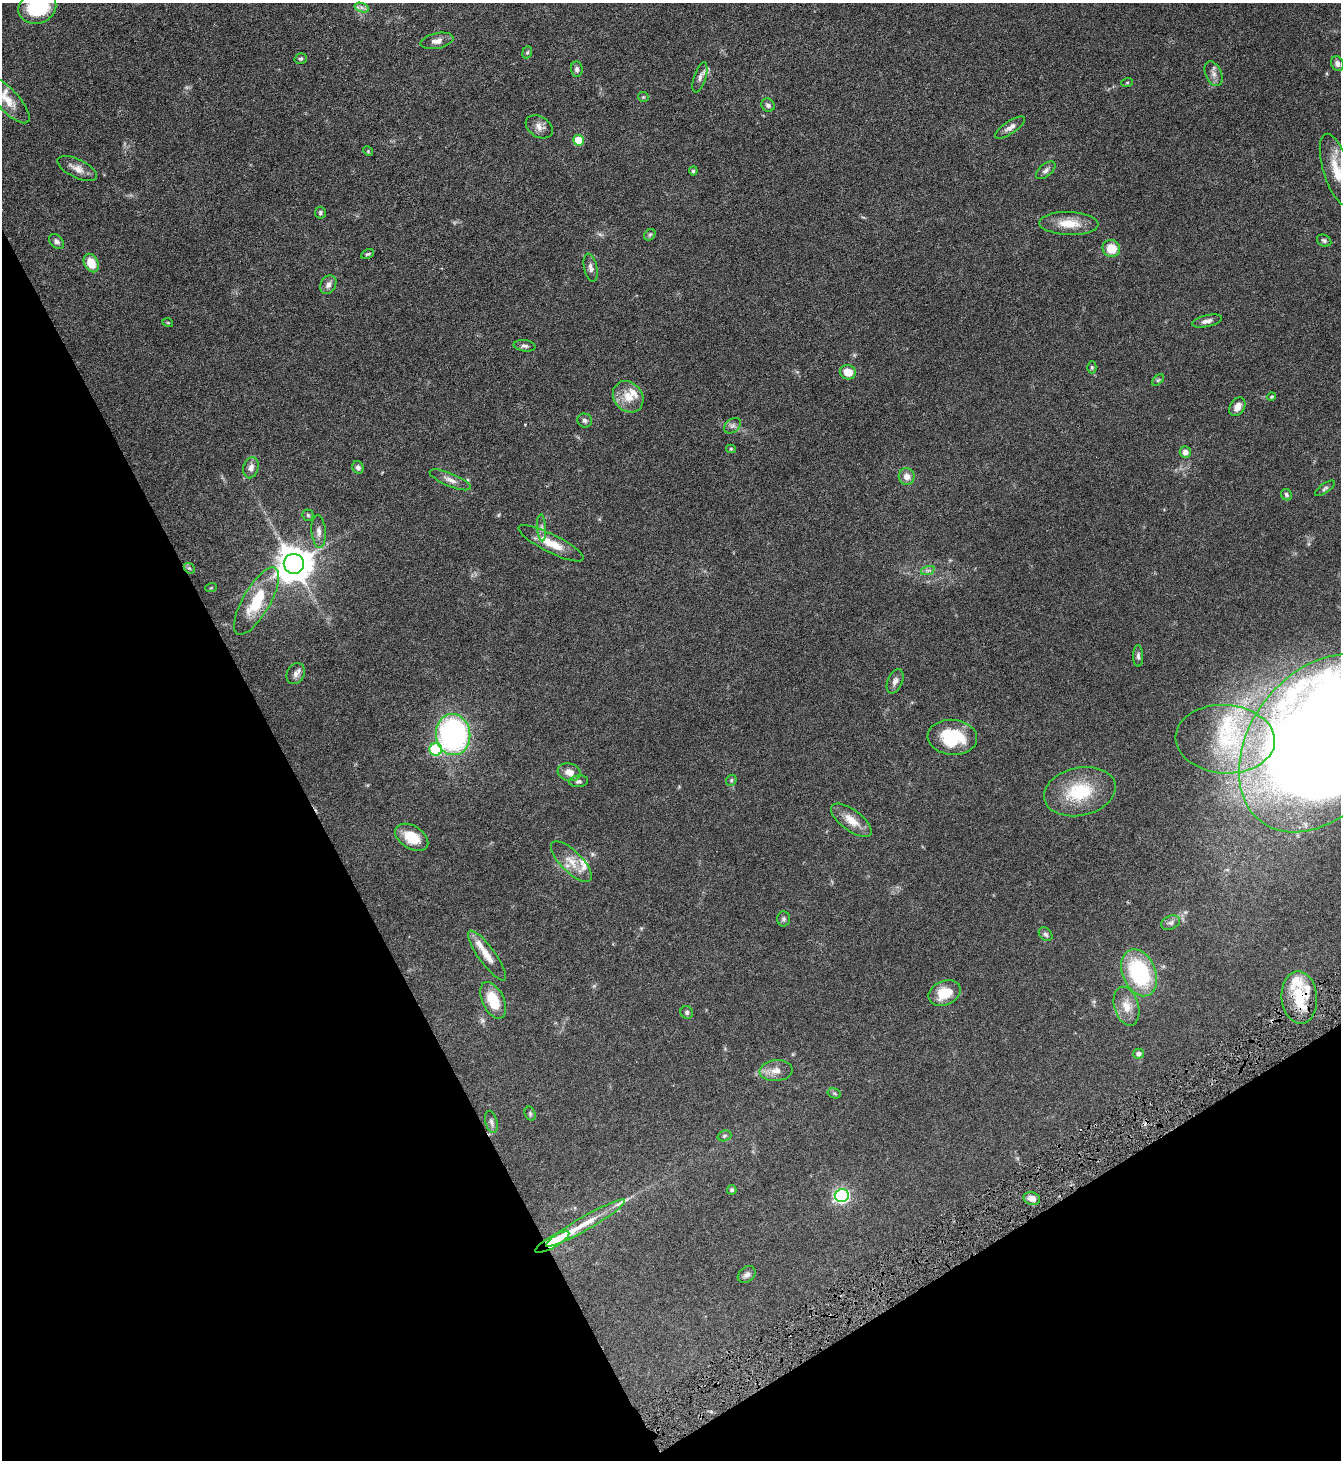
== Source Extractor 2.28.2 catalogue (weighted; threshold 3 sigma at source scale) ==
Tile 14 of 4 x 4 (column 2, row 4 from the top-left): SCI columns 1494-2832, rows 1-1458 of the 5801 x 5832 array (HDU 1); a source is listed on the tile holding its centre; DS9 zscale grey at full resolution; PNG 1343 x 1462 px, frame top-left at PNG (2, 3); each listed source drawn as its Kron ellipse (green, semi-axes under 4 px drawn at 4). Shown black and unused: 29% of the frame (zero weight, under 4 of 8 exposures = <1% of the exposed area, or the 3 px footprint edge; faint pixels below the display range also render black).
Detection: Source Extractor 2.28.2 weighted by HDU 2 'WHT'; one run over the whole footprint, this tile lists its part. Background 0.082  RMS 0.0034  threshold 0.0137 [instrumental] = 3 sigma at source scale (4.09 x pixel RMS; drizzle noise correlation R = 1.36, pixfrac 0.8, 0.05/0.05 arcsec/px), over >= 5 px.
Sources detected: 108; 1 cosmic-ray / hot-pixel residue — neither listed nor drawn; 11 inside a brighter listed object's ellipse — not listed separately; the other 96 listed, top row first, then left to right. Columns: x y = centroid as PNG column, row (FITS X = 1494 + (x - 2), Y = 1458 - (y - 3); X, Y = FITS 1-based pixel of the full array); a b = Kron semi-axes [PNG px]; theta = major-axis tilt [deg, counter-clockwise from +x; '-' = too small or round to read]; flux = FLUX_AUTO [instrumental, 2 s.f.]
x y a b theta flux
37 7 19 16 22 20
362 8 7 4 -19 0.9
437 41 16 7 11 2
527 52 6 4 68 0.46
301 59 6 5 - 0.47
1337 63 7 6 - 1.2
577 69 8 5 -86 0.88
1214 74 13 8 -67 1.6
700 77 15 6 73 1.4
1127 83 6 3 19 0.34
643 97 5 5 - 0.4
7 100 31 11 -47 4.8
768 105 7 6 - 0.86
539 127 14 10 -32 2.1
1010 127 17 6 33 1.6
578 140 5 5 - 6.3
368 151 5 4 - 0.3
77 168 22 9 -26 2.7
1046 170 11 6 39 1.2
1337 170 37 13 -73 7.2
693 171 4 4 - 0.6
320 213 6 5 - 0.57
1069 224 30 11 -2 6
650 235 6 5 - 0.52
1324 241 7 5 -26 0.67
56 242 9 6 -44 1
1111 248 9 8 - 5.1
368 254 7 4 26 0.49
91 263 10 7 -62 5.3
591 268 14 6 -77 1.3
328 285 10 7 61 1.7
1207 321 15 6 12 1.4
168 323 5 3 - 0.27
525 346 11 5 -8 0.91
1092 367 6 4 -89 0.46
848 372 8 7 - 4.2
1158 380 7 4 44 0.42
628 397 17 14 -49 4.9
1271 397 4 4 - 0.47
1237 407 10 7 57 2.3
585 421 7 7 - 0.93
733 426 9 6 38 1
731 449 5 4 - 0.4
1185 452 6 5 - 1.7
358 467 6 5 - 0.99
251 468 11 7 76 1.7
907 477 8 8 - 2.2
450 480 22 6 -22 2.1
1325 488 11 4 36 0.73
1286 495 6 5 - 0.62
308 515 5 5 - 0.51
541 528 13 4 -87 1
319 531 16 7 -85 1.7
551 543 36 9 -26 6.1
294 564 10 10 - 670
189 568 6 4 -42 0.54
928 570 7 4 19 0.71
211 588 6 3 19 0.27
256 601 38 13 60 13
1138 656 10 5 -89 0.8
296 674 11 8 60 1.5
895 681 13 7 67 1.4
453 735 21 17 -85 71
952 737 25 17 -4 15
1225 739 50 34 -4 28
1320 743 98 69 53 790
436 749 6 6 - 23
569 772 12 8 -17 2.6
731 780 6 5 - 0.42
578 781 9 6 6 0.77
1080 792 36 24 13 16
851 820 24 10 -37 4.4
412 837 18 11 -31 6.8
571 862 27 10 -45 4.6
784 919 7 6 - 0.75
1171 923 10 6 23 1
1046 934 8 6 -48 0.74
487 956 30 8 -54 4
1139 973 24 16 -67 28
945 993 17 12 24 7.2
1299 998 26 17 -85 12
493 1000 20 10 -65 8.3
1126 1006 20 12 -74 4.2
687 1012 6 6 - 0.69
1139 1054 5 5 - 1.1
776 1071 16 10 5 2.7
834 1093 7 4 -18 0.49
530 1114 7 5 -72 0.53
491 1122 11 6 -75 0.94
724 1136 7 5 18 0.56
732 1190 4 4 - 0.61
842 1196 7 6 - 71
1032 1198 8 6 -15 2.1
585 1223 45 7 30 8.2
552 1242 19 5 30 13
747 1275 10 7 41 1.2
Overlapping masked pixels (flux is a lower limit): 2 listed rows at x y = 1299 998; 552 1242
Isophote crosses this tile's border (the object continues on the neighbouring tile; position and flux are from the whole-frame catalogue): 3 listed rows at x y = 37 7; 1337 170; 1320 743